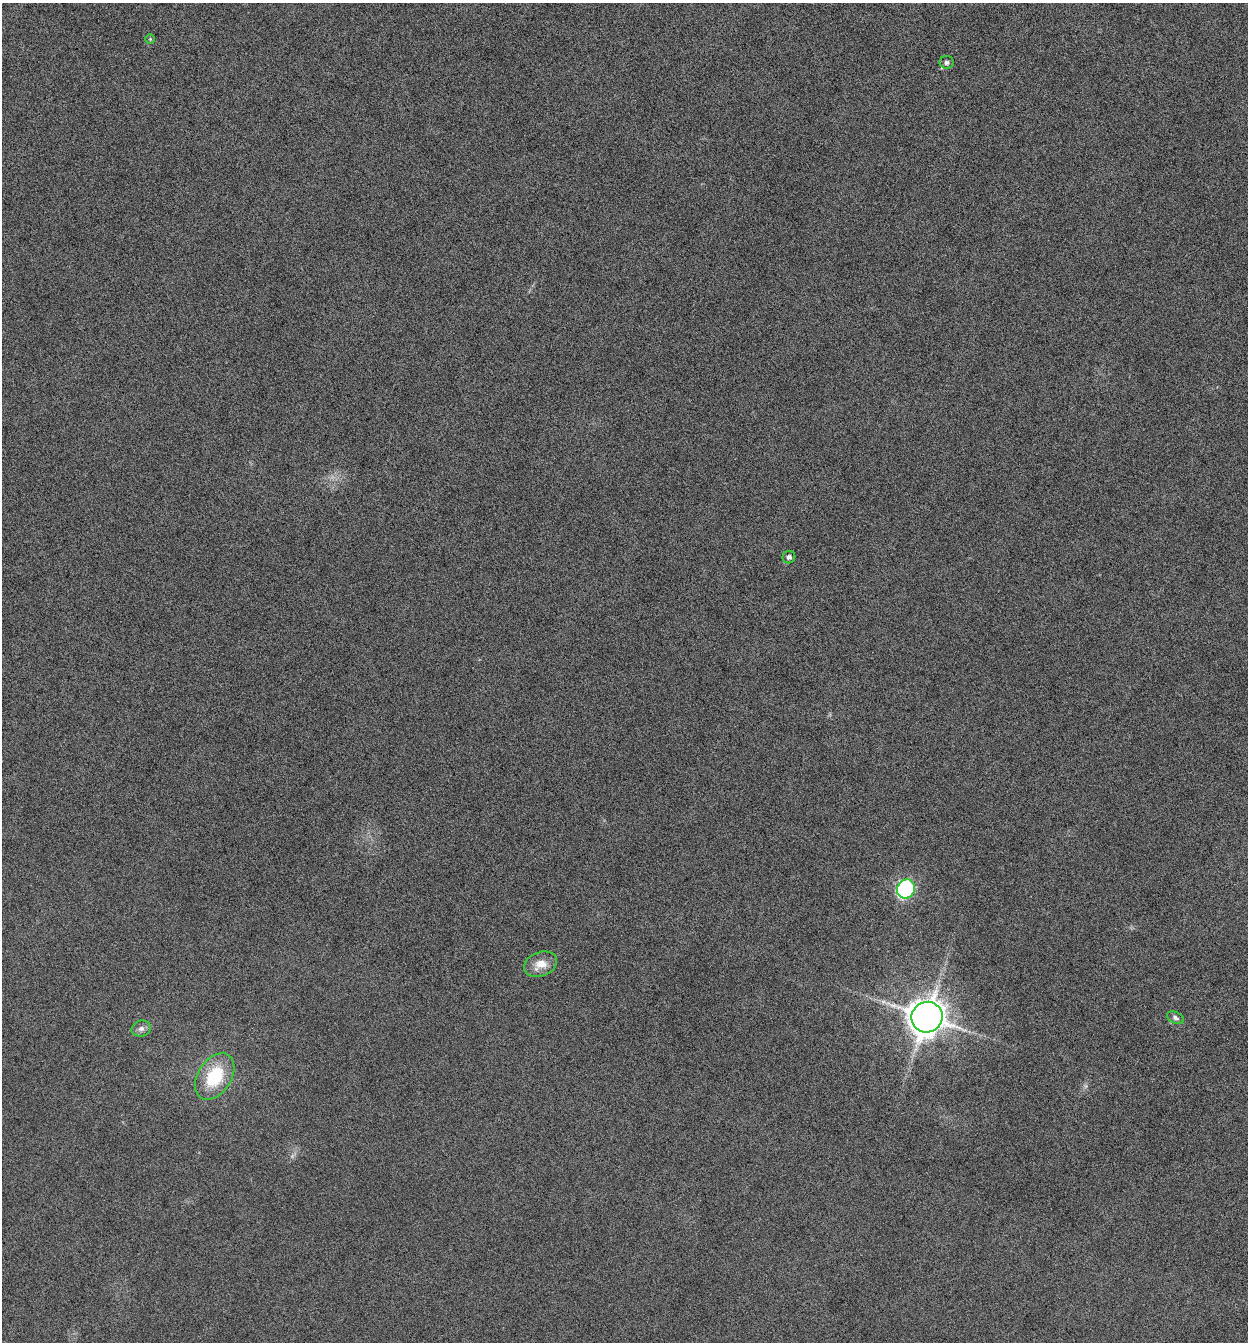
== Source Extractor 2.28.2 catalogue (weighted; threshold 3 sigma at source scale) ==
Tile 6 of 4 x 4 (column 2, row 2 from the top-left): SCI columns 1383-2628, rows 2689-4028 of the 5386 x 5373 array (HDU 1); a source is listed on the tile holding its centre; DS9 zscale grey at full resolution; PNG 1250 x 1344 px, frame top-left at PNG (2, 3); each listed source drawn as its Kron ellipse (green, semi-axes under 4 px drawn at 4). Nothing masked; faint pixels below the display range render black.
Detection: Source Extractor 2.28.2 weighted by HDU 2 'WHT'; one run over the whole footprint, this tile lists its part. Background -0.545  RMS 0.04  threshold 0.163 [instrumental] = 3 sigma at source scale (4.09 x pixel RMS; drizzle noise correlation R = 1.36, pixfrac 0.8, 0.05/0.05 arcsec/px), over >= 5 px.
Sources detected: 9; all 9 listed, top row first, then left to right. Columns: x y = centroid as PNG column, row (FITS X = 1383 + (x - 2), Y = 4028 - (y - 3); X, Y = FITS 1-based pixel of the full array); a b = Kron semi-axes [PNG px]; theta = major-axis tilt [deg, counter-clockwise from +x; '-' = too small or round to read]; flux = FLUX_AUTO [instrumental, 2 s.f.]
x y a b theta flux
150 39 5 5 - 3.8
947 62 7 6 - 10
789 557 6 6 - 9.4
906 889 10 8 53 400
541 964 17 12 21 51
927 1017 16 15 - 4900
1175 1018 9 5 -24 11
141 1028 10 8 16 16
215 1076 25 16 57 180